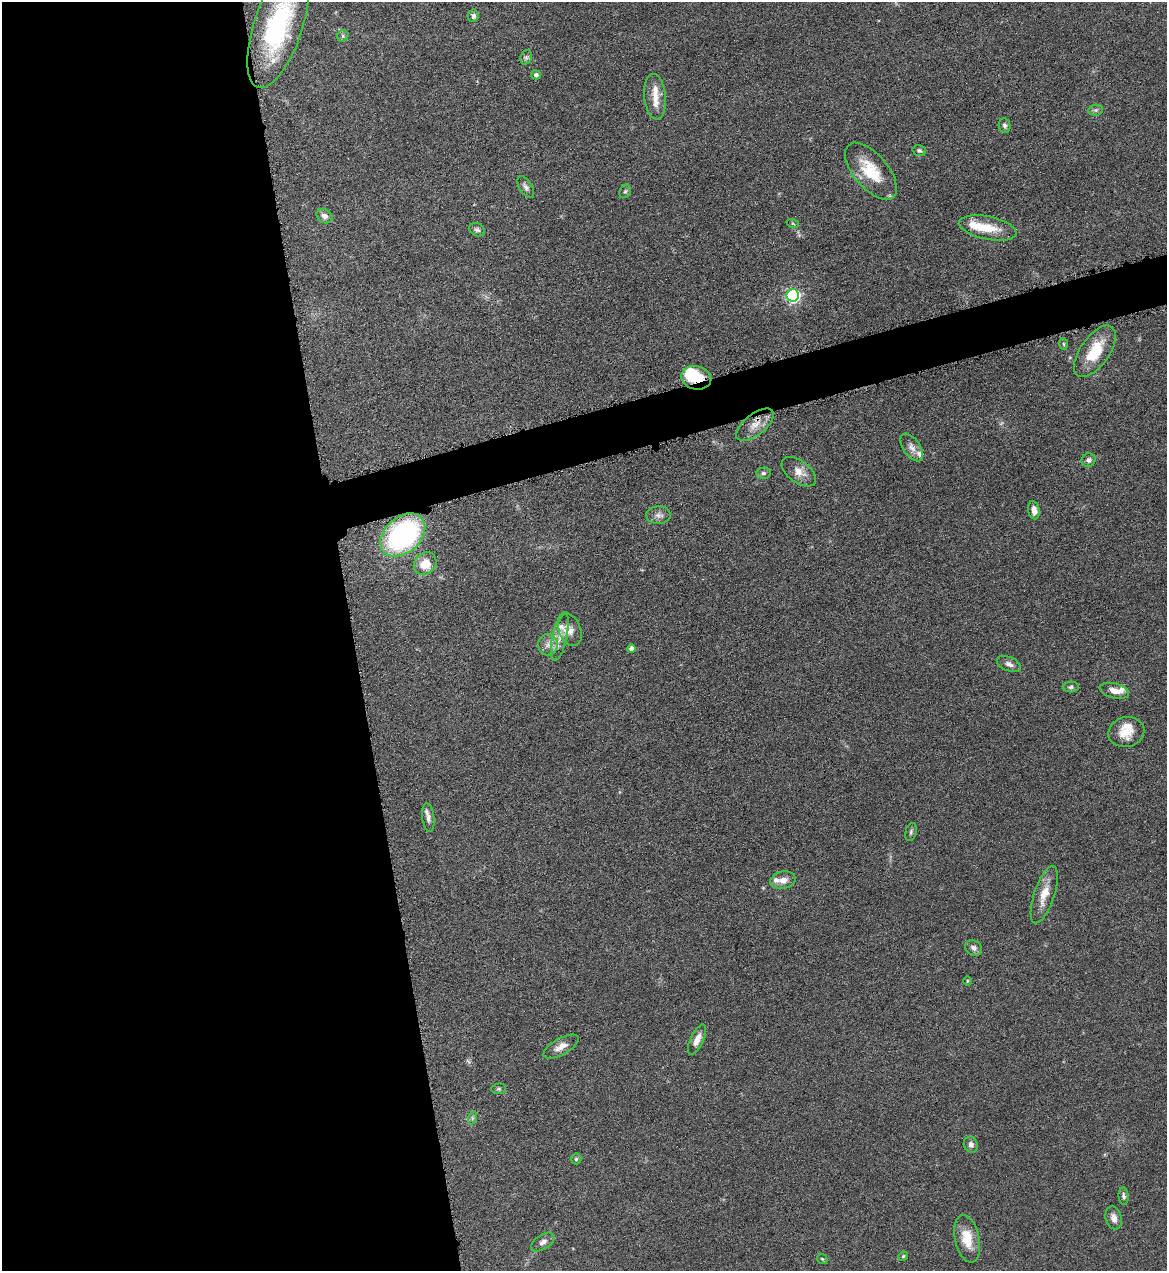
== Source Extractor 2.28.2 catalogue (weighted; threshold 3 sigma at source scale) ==
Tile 9 of 4 x 4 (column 1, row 3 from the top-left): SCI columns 263-1427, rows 1272-2540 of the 5065 x 5080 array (HDU 1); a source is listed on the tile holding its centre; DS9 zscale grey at full resolution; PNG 1169 x 1273 px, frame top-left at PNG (2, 2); each listed source drawn as its Kron ellipse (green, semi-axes under 4 px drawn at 4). Shown black and unused: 33% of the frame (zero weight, under 4 of 8 exposures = <1% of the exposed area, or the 3 px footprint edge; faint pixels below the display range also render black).
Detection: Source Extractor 2.28.2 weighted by HDU 2 'WHT'; one run over the whole footprint, this tile lists its part. Background 0.0459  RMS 0.0034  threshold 0.0141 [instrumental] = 3 sigma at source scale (4.09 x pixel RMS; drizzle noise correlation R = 1.36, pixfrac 0.8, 0.05/0.05 arcsec/px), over >= 5 px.
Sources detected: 66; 1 too faint to see at this stretch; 1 inside a brighter object's white glare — neither listed nor drawn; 9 inside a brighter listed object's ellipse — not listed separately; the other 55 listed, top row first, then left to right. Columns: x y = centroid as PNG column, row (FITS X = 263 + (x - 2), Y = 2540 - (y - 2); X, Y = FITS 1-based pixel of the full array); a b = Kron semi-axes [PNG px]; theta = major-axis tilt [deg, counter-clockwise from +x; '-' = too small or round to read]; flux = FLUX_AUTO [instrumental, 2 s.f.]
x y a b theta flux
473 16 6 5 - 0.94
278 26 65 24 72 42
343 36 6 5 - 0.48
526 57 7 5 69 0.7
536 75 5 4 - 0.95
655 97 23 11 -84 4
1096 110 7 5 10 0.76
1005 126 7 6 - 0.87
919 151 7 5 -17 0.62
871 171 34 17 -49 11
526 187 12 6 -59 1.2
625 191 7 5 66 0.63
324 216 8 6 -33 1.6
793 224 6 4 -20 0.4
988 228 29 11 -12 7.9
477 230 8 6 -25 0.81
793 295 6 6 - 59
1064 344 6 4 -87 0.41
1095 351 30 14 55 11
696 378 15 11 -12 10
755 425 22 10 38 4.3
912 447 16 8 -55 2.1
1089 460 7 6 - 1.1
799 472 20 11 -36 3.5
763 473 7 5 2 0.78
1034 510 9 5 -80 2.3
658 515 12 9 2 1.6
403 535 25 18 42 60
425 564 12 10 46 6.1
570 630 16 11 -69 2.6
560 637 25 7 78 3.8
548 645 10 10 - 2.2
631 649 4 4 - 1.4
1009 664 13 7 -23 1.5
1071 687 8 5 1 0.73
1114 691 15 7 -15 2.8
1126 732 18 15 13 5.5
428 818 14 6 -83 1.5
911 832 9 5 76 0.75
783 880 12 8 10 2.6
1044 895 30 10 72 5.1
974 948 9 7 -32 1.3
967 981 5 3 - 0.29
697 1040 16 6 65 2.5
561 1047 19 8 30 3.1
499 1089 7 5 6 0.58
472 1118 7 4 72 0.61
971 1145 8 7 - 1.2
576 1159 5 5 - 0.47
1124 1196 9 5 -86 0.82
1114 1218 12 8 -73 2
967 1239 24 12 -78 7.3
543 1242 13 7 33 1.5
903 1256 5 4 - 0.37
822 1259 6 4 -43 0.39
Overlapping masked pixels (flux is a lower limit): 1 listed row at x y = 696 378
Isophote crosses this tile's border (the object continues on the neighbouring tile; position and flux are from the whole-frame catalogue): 1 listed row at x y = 278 26